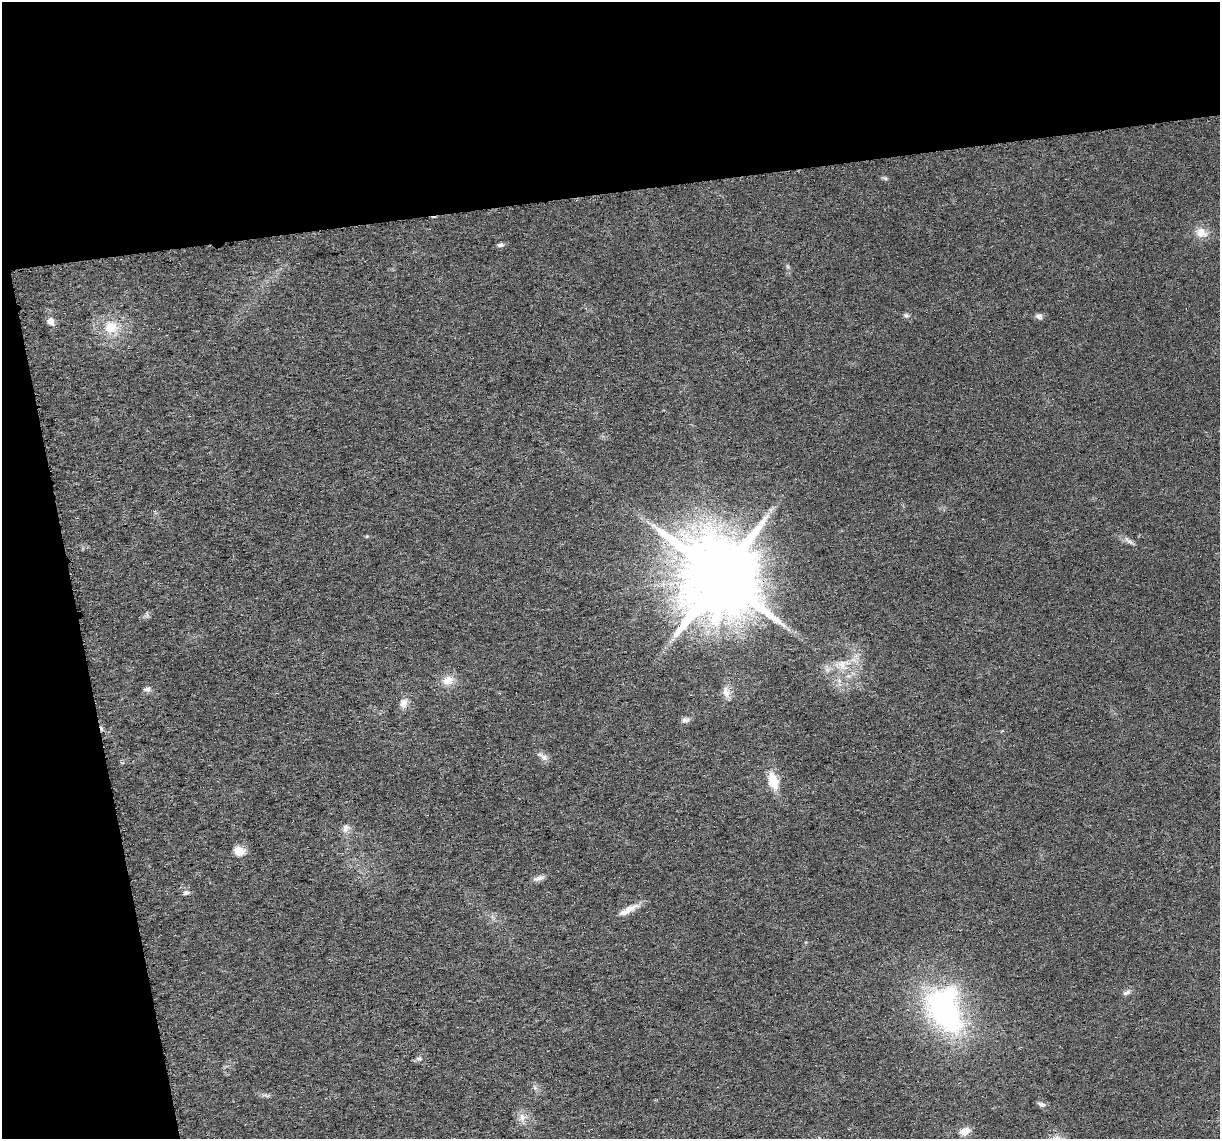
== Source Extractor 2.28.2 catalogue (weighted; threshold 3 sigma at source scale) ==
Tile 1 of 2 x 2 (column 1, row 1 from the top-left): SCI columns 7-1224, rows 1179-2315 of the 2445 x 2342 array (HDU 1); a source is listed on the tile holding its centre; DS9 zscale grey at full resolution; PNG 1222 x 1141 px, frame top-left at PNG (2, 2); no overlay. Shown black and unused: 23% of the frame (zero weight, under 3 of 6 exposures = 1% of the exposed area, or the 3 px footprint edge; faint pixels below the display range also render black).
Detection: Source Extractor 2.28.2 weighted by HDU 2 'WHT'; one run over the whole footprint, this tile lists its part. Background 0.0272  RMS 0.0045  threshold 0.0185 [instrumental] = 3 sigma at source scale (4.09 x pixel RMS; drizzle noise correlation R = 1.36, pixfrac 0.8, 0.0396/0.0396 arcsec/px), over >= 5 px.
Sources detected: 32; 1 cosmic-ray / hot-pixel residue — not listed; the other 31 listed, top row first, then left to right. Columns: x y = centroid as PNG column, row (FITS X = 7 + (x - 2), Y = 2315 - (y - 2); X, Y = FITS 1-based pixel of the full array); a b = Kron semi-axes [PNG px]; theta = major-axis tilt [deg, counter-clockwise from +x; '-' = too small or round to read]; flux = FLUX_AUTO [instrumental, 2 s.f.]
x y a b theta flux
885 178 7 4 -19 0.71
1201 232 15 12 -26 5.3
500 245 8 5 2 1.2
906 315 8 6 -28 1
1039 316 9 7 -37 1.5
51 321 10 8 -71 2.4
111 327 19 17 0 10
770 510 7 4 72 0.97
1129 541 17 4 -44 1.8
720 577 20 19 - 6800
147 614 9 3 -77 0.77
842 664 15 11 86 5.1
448 680 15 12 18 5.3
147 689 9 7 18 1.5
726 692 17 9 -81 3.5
404 703 12 9 69 3.3
686 720 12 6 10 1.5
543 757 17 7 -33 2.2
773 781 20 10 -74 9.1
346 828 12 9 80 2.4
239 851 12 10 -20 4.9
539 878 15 6 18 2
186 892 7 5 14 1.7
629 910 30 7 27 4.7
1126 992 12 6 27 1.4
945 1009 56 37 -70 96
419 1059 8 3 -19 0.71
535 1088 7 4 -19 0.82
1041 1104 10 6 -16 1.5
522 1117 11 8 -74 2.8
965 1131 8 6 22 6.7
Overlapping masked pixels (flux is a lower limit): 1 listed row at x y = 720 577